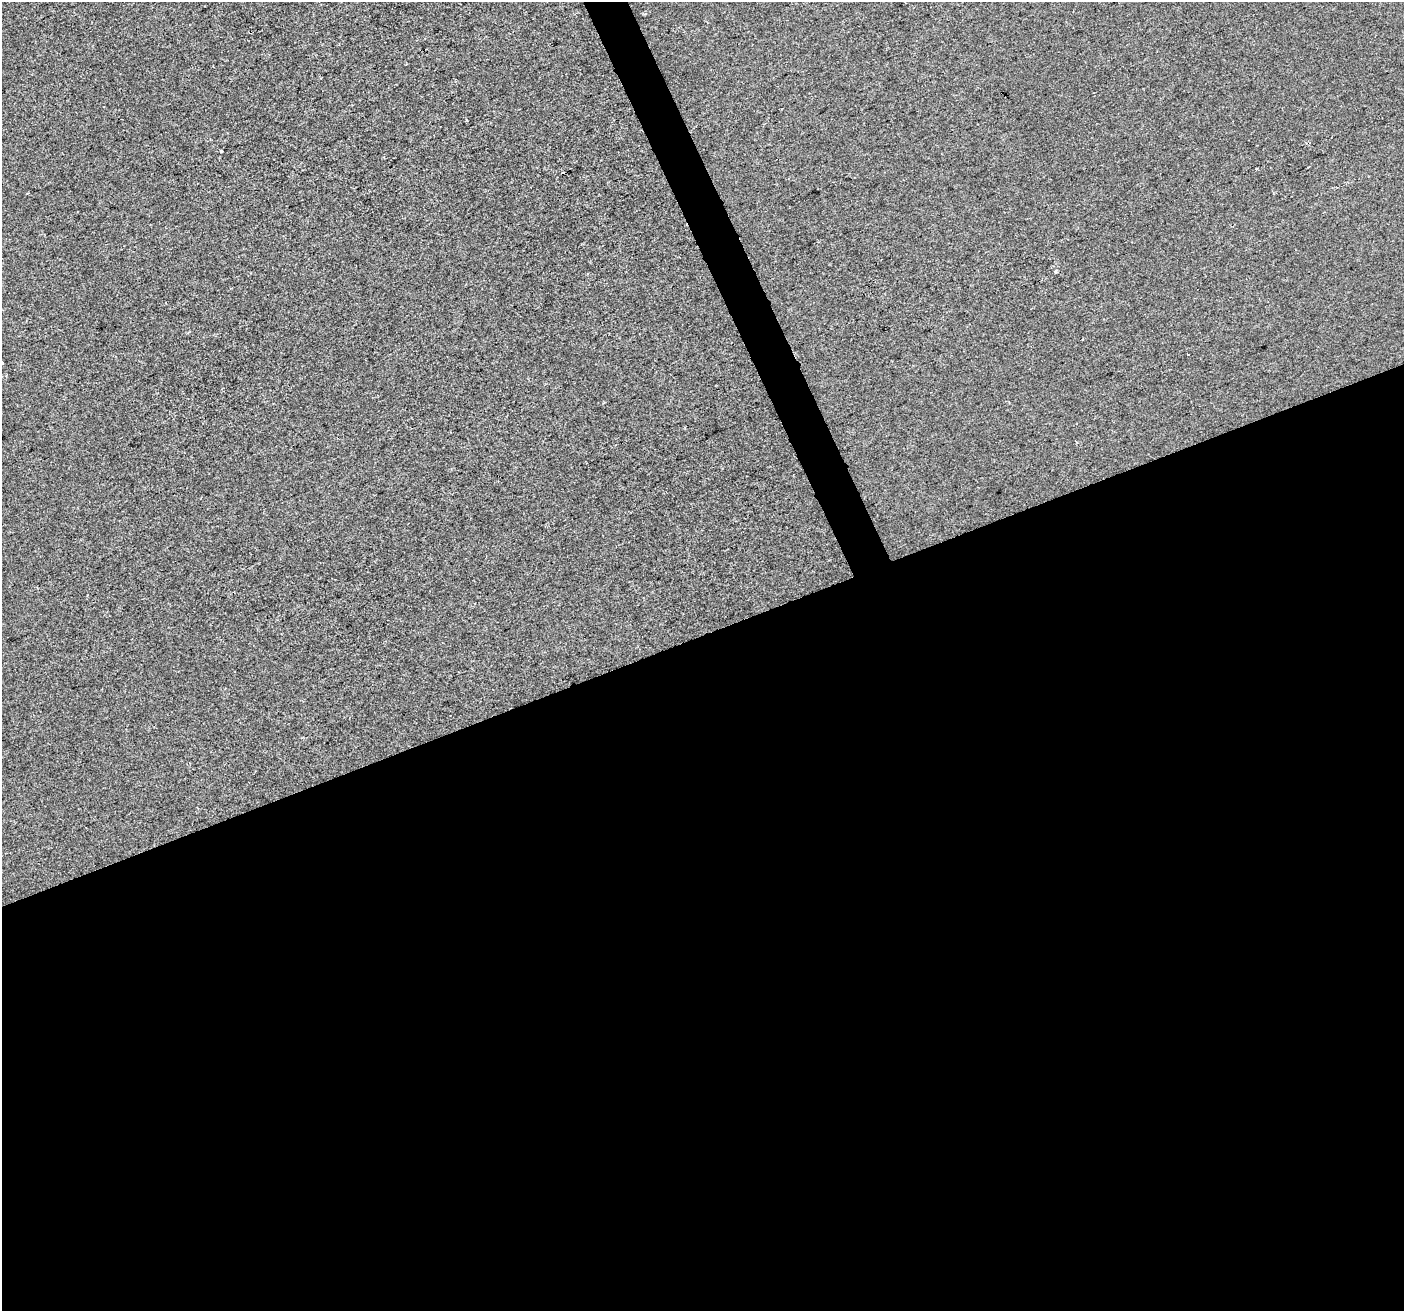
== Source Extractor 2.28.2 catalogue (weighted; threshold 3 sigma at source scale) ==
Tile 15 of 4 x 4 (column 3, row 4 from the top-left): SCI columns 2804-4205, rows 141-1449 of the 5606 x 5460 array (HDU 1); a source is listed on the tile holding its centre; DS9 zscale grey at full resolution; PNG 1406 x 1313 px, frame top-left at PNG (2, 2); no overlay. Shown black and unused: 53% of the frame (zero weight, under 2 of 3 exposures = <1% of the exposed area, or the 3 px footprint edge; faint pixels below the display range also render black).
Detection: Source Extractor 2.28.2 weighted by HDU 2 'WHT'; one run over the whole footprint, this tile lists its part. Background 3.67e-04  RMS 0.0056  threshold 0.0251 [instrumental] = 3 sigma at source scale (4.5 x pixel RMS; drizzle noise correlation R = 1.50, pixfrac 1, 0.0396/0.0396 arcsec/px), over >= 5 px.
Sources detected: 6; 1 cosmic-ray / hot-pixel residue — not listed; the other 5 listed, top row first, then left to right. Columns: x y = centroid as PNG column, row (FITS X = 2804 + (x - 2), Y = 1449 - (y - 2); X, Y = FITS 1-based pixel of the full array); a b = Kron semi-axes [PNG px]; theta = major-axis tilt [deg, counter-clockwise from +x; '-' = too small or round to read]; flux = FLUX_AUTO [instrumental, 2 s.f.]
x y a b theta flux
467 120 3 2 - 0.67
221 151 3 3 - 2
1257 168 3 2 - 0.64
1056 271 4 4 - 0.62
2 363 3 3 - 1.5
Isophote crosses this tile's border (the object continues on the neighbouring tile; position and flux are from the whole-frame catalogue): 1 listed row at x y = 2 363